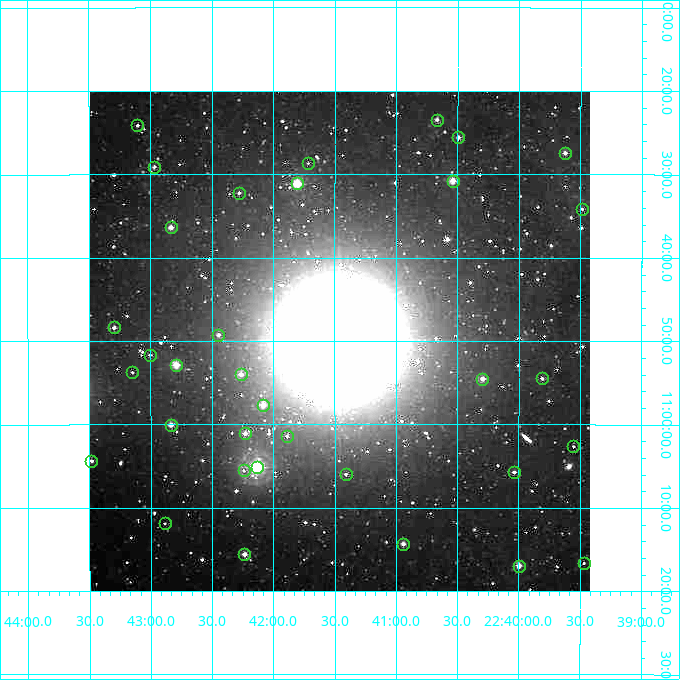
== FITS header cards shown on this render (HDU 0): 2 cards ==
NAXIS1  =                  500
NAXIS2  =                  500

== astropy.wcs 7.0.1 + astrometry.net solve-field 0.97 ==
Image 500 x 500 px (HDU 0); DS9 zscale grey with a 90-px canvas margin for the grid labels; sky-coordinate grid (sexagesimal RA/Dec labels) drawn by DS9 from the SOLVED WCS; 34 Tycho-2 reference stars matched to detected sources circled (green)
Header WCS: none
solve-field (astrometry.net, Tycho-2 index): SOLVED blind (the file carries no WCS)
Solved WCS: RA---TAN-SIP/DEC--TAN-SIP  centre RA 22:41:28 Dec +10:50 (340.36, +10.83 deg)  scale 7.2 arcsec/px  FOV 60.0' x 60.0'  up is -180 deg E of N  parity flipped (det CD > 0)
(file carries no celestial WCS; the grid is the blind solution)
Tycho-2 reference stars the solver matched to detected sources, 34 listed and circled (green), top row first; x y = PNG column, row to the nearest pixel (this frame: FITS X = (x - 90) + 1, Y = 500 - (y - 92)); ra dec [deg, ICRS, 3 dp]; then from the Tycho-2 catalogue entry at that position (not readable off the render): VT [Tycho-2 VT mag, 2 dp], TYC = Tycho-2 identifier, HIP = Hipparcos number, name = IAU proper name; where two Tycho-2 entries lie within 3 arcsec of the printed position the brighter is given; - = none
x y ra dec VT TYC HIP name
437 121 340.167 +10.391 11.06 1155-345-1 - -
137 126 340.776 +10.402 11.70 1155-1107-1 - -
458 138 340.123 +10.426 10.74 1155-598-1 - -
565 154 339.906 +10.457 10.64 1155-1012-1 - -
308 164 340.430 +10.477 12.39 1155-585-1 - -
154 168 340.742 +10.485 11.89 1155-711-1 - -
453 182 340.135 +10.513 9.84 1155-1148-1 - -
297 184 340.451 +10.518 8.84 1155-665-1 112056 -
239 194 340.569 +10.537 12.12 1155-439-1 - -
582 210 339.871 +10.569 11.54 1155-453-1 - -
171 228 340.708 +10.606 10.39 1155-509-1 - -
114 328 340.824 +10.806 10.98 1155-865-1 - -
218 336 340.612 +10.821 11.37 1155-253-1 - -
150 356 340.751 +10.861 11.58 1155-884-1 - -
176 366 340.698 +10.881 9.46 1155-233-1 - -
132 373 340.788 +10.895 12.08 1155-841-1 - -
241 375 340.566 +10.900 10.38 1155-846-1 - -
542 379 339.952 +10.908 11.33 1155-680-1 - -
482 380 340.074 +10.908 10.30 1155-342-1 - -
263 406 340.521 +10.961 10.36 1155-268-1 - -
171 426 340.709 +11.001 10.36 1155-1118-1 - -
245 434 340.557 +11.018 10.82 1155-700-1 - -
287 437 340.472 +11.023 12.17 1155-473-1 - -
573 447 339.888 +11.044 12.64 1155-451-1 - -
91 462 340.870 +11.073 11.15 1155-636-1 - -
257 468 340.534 +11.086 7.58 1155-720-1 112082 -
244 471 340.560 +11.092 11.85 1155-1180-1 - -
514 473 340.009 +11.095 11.06 1155-900-1 - -
346 475 340.352 +11.100 11.34 1155-1150-1 - -
165 524 340.721 +11.198 12.07 1155-377-1 - -
403 545 340.235 +11.239 10.67 1155-669-1 - -
244 555 340.559 +11.260 10.50 1155-227-1 - -
584 564 339.867 +11.277 11.85 1155-325-1 - -
519 567 340.000 +11.282 10.20 1155-801-1 - -